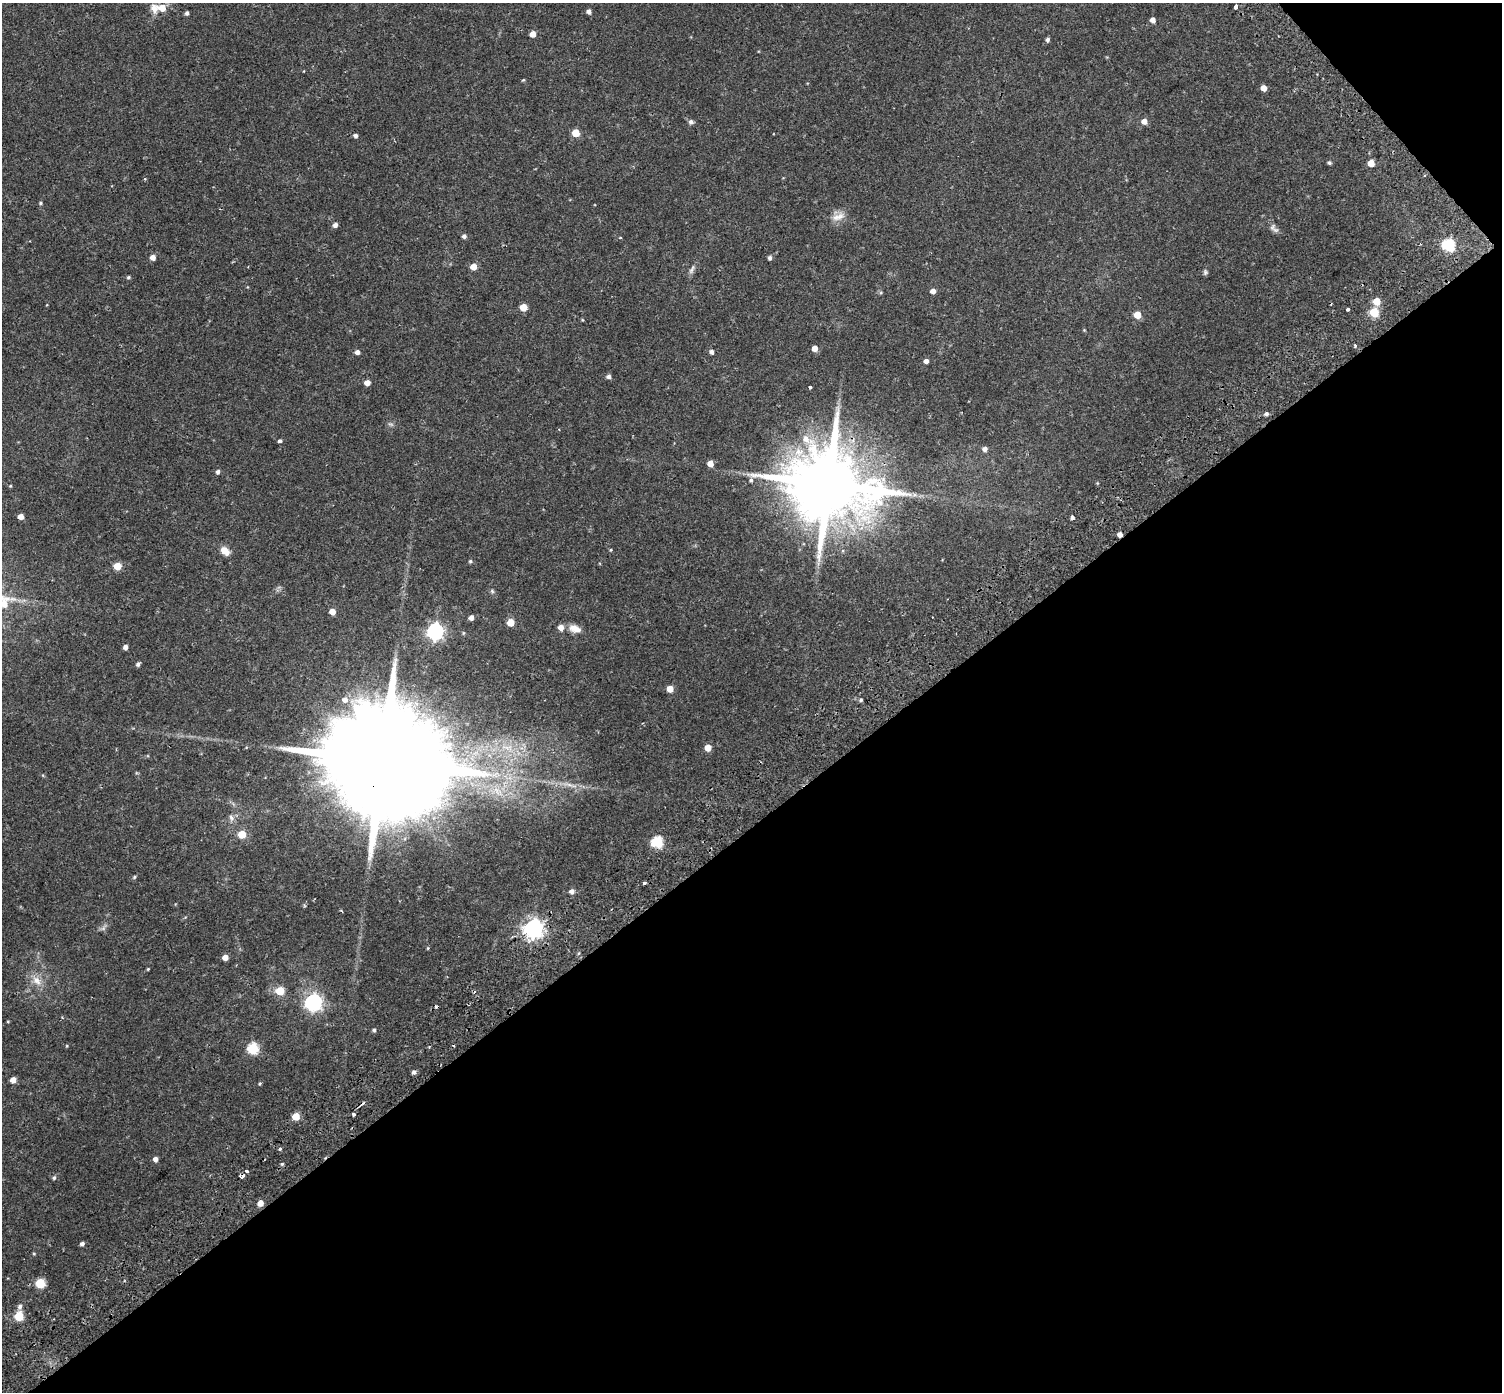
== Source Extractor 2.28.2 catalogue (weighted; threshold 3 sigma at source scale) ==
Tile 12 of 4 x 4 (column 4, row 3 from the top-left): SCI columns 4568-6067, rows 1631-3020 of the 6143 x 6102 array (HDU 1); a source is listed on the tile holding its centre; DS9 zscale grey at full resolution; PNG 1504 x 1394 px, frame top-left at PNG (2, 3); no overlay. Shown black and unused: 42% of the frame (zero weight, under 2 of 3 exposures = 5% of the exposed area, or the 3 px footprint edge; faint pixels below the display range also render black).
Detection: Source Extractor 2.28.2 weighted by HDU 2 'WHT'; one run over the whole footprint, this tile lists its part. Background 0.0598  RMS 0.0046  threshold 0.0206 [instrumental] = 3 sigma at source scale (4.5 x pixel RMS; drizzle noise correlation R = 1.50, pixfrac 1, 0.0396/0.0396 arcsec/px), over >= 5 px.
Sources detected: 117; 5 cosmic-ray / hot-pixel residue — not listed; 1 inside a brighter listed object's ellipse — not listed separately; the other 111 listed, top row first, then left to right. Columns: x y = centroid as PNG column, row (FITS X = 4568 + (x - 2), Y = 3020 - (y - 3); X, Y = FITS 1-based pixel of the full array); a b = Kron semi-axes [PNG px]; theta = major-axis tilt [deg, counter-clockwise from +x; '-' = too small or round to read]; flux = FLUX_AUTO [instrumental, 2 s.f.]
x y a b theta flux
1236 6 4 3 - 4
154 8 14 9 -73 3
162 8 7 6 - 5.8
589 11 4 4 - 1.7
187 13 4 4 - 1
1153 20 5 4 - 2.5
533 34 5 4 - 4.2
1047 40 5 4 - 1
523 80 5 3 - 0.4
1263 88 5 4 - 3.5
1144 121 5 5 - 3
691 122 6 6 - 1.3
576 133 5 5 - 8.9
355 136 5 4 - 1.1
1329 163 5 4 - 0.8
1371 163 5 5 - 5.1
145 179 4 4 - 0.41
40 203 5 4 - 0.53
838 217 20 9 17 4
335 225 5 4 - 1.9
1274 228 14 8 -45 1.8
464 236 5 5 - 1.2
1448 245 6 6 - 48
153 257 5 5 - 2.9
770 258 5 4 - 1.1
473 267 5 5 - 4.8
692 270 15 5 66 1.6
1205 272 7 6 - 0.82
128 277 5 4 - 0.62
933 291 5 4 - 2.4
1376 302 5 5 - 7.1
523 307 5 5 - 6.9
1347 309 3 3 - 1.3
1374 312 5 5 - 18
1137 315 5 5 - 6.9
583 320 5 3 - 0.34
1084 330 4 4 - 0.34
1355 346 3 3 - 1.4
815 348 5 5 - 3.3
357 352 5 4 - 1.8
711 352 5 4 - 1.4
926 361 4 4 - 1.9
609 376 5 5 - 1.2
367 383 5 4 - 3.3
810 387 3 3 - 0.67
1266 414 5 5 - 1
391 424 8 5 -18 0.89
280 441 4 3 - 1.7
985 449 5 5 - 1.8
710 463 5 5 - 3.7
218 472 5 4 - 1.1
751 480 5 5 - 0.85
829 484 23 19 16 5700
10 486 4 3 - 0.36
914 495 7 4 18 0.88
21 516 4 4 - 3.4
1072 517 4 3 - 2.4
1120 534 4 4 - 2.5
611 550 4 4 - 0.41
225 551 12 8 -43 4.1
470 561 5 4 - 0.58
117 566 5 5 - 9.1
492 591 6 5 - 0.71
332 611 5 5 - 3.8
471 618 5 4 - 2.2
510 622 5 5 - 7.8
575 628 15 9 -19 3.9
435 631 7 6 - 130
125 647 4 4 - 2.1
138 664 5 4 - 1
670 689 5 5 - 5
345 700 8 7 - 2.6
861 700 4 4 - 0.65
708 748 5 5 - 6.2
382 761 52 25 36 21000
571 785 20 5 -15 3.1
231 818 10 6 -66 1.5
242 834 5 5 - 9.4
657 842 6 6 - 32
134 877 6 4 39 0.58
645 883 3 3 - 2.5
572 891 5 5 - 2
103 928 10 5 48 1.2
533 928 7 7 - 230
428 948 5 3 - 0.37
225 957 4 4 - 3.3
148 969 4 3 - 0.41
37 981 17 10 -47 4.5
280 991 5 5 - 14
314 1002 7 7 - 150
374 1030 5 4 - 0.82
67 1046 4 3 - 0.34
429 1046 3 3 - 0.56
253 1049 6 6 - 32
414 1072 5 5 - 1.3
13 1080 5 5 - 3.4
260 1084 4 3 - 0.52
353 1114 3 3 - 1.5
296 1116 5 5 - 8
280 1149 3 3 - 2
155 1159 5 5 - 1.9
282 1164 5 4 - 0.55
247 1171 4 3 - 0.65
242 1177 5 4 - 5.9
54 1178 5 5 - 0.82
260 1203 5 5 - 3.8
82 1244 5 4 - 1.2
34 1254 4 4 - 0.42
40 1283 5 5 - 19
20 1306 8 6 64 1.4
19 1316 5 5 - 18
Overlapping masked pixels (flux is a lower limit): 4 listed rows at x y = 829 484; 1120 534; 382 761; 242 1177